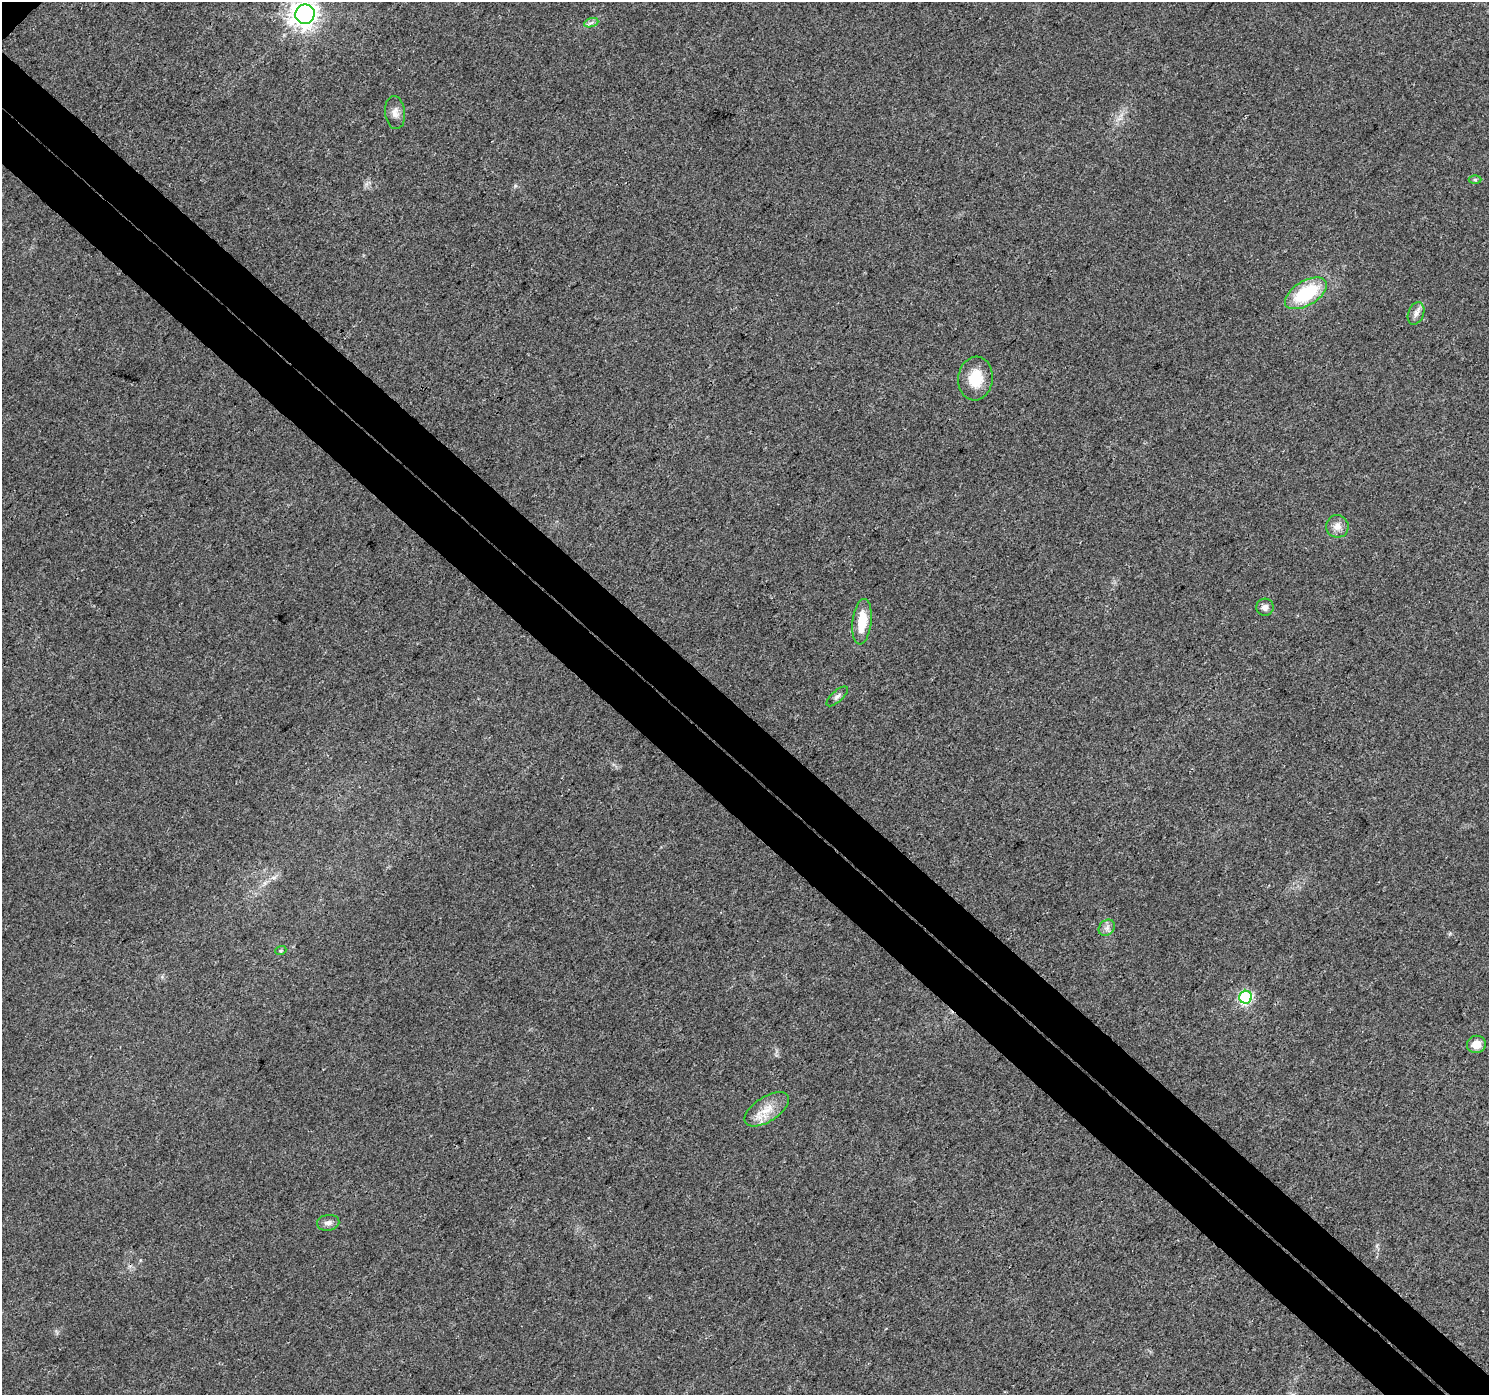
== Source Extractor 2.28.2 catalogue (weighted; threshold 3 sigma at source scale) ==
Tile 6 of 4 x 4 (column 2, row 2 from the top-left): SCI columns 1567-3053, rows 3083-4475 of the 6101 x 6099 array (HDU 1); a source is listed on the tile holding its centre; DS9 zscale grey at full resolution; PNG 1491 x 1397 px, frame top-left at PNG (2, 2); each listed source drawn as its Kron ellipse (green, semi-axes under 4 px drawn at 4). Shown black and unused: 8% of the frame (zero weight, under 3 of 4 exposures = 7% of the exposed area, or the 3 px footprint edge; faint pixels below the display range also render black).
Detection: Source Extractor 2.28.2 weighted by HDU 2 'WHT'; one run over the whole footprint, this tile lists its part. Background 0.0206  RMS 0.0036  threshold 0.0164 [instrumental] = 3 sigma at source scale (4.5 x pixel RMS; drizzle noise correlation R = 1.50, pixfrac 1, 0.0396/0.0396 arcsec/px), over >= 5 px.
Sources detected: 17; all 17 listed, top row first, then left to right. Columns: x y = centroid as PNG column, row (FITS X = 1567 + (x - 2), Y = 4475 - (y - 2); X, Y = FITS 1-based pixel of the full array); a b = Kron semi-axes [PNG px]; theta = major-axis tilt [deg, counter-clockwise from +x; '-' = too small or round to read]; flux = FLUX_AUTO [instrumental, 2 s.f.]
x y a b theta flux
305 14 10 9 - 350
591 23 7 4 19 0.87
395 113 16 10 -84 2.6
1475 180 6 4 0 0.51
1306 293 23 12 31 22
1416 313 12 7 68 2
975 379 22 17 85 9.9
1337 526 11 11 - 2.9
1265 607 8 8 - 1.7
862 622 23 9 83 8.7
837 696 13 5 41 1.3
1107 928 9 7 45 1.7
281 950 5 3 - 0.42
1246 997 6 6 - 44
1476 1044 9 8 - 3.8
767 1109 25 12 33 6.6
328 1223 11 8 9 1.8
Isophote crosses this tile's border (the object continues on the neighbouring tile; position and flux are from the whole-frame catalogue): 1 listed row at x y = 305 14